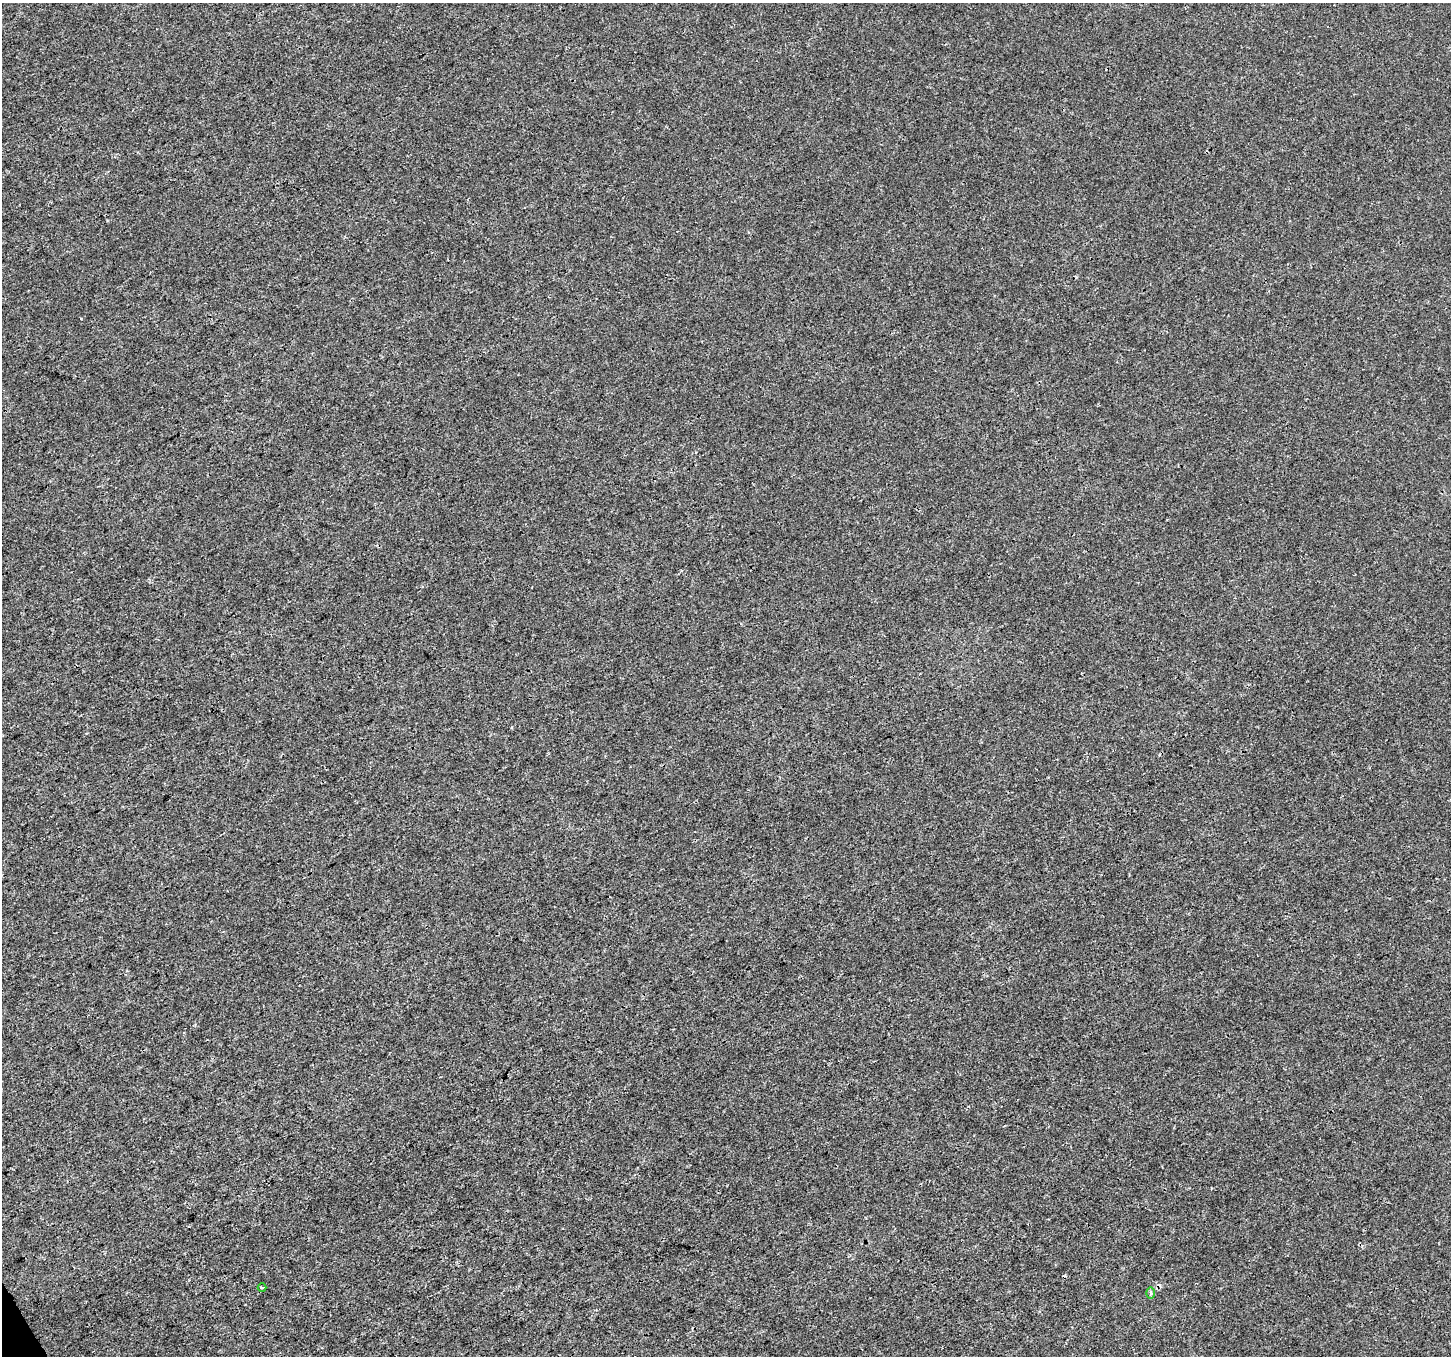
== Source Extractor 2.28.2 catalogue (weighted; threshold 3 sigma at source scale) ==
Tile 7 of 4 x 4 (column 3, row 2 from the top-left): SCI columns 2899-4347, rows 2816-4169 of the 5801 x 5689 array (HDU 1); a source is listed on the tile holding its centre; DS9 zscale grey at full resolution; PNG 1453 x 1358 px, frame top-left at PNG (2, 3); each listed source drawn as its Kron ellipse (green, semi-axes under 4 px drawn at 4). Shown black and unused: <1% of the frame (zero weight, under 3 of 4 exposures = <1% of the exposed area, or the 3 px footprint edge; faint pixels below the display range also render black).
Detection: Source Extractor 2.28.2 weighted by HDU 2 'WHT'; one run over the whole footprint, this tile lists its part. Background 3.68e-05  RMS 0.0016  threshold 0.00711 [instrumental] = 3 sigma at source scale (4.5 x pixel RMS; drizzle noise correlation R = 1.50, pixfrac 1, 0.0396/0.0396 arcsec/px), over >= 5 px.
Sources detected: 4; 2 cosmic-ray / hot-pixel residue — neither listed nor drawn; the other 2 listed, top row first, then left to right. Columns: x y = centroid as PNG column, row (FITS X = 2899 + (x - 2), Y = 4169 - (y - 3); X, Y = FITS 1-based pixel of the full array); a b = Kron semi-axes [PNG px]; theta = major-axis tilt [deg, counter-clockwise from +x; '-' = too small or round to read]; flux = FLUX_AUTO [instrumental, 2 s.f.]
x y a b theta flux
262 1288 4 3 - 0.16
1151 1293 6 4 90 0.24